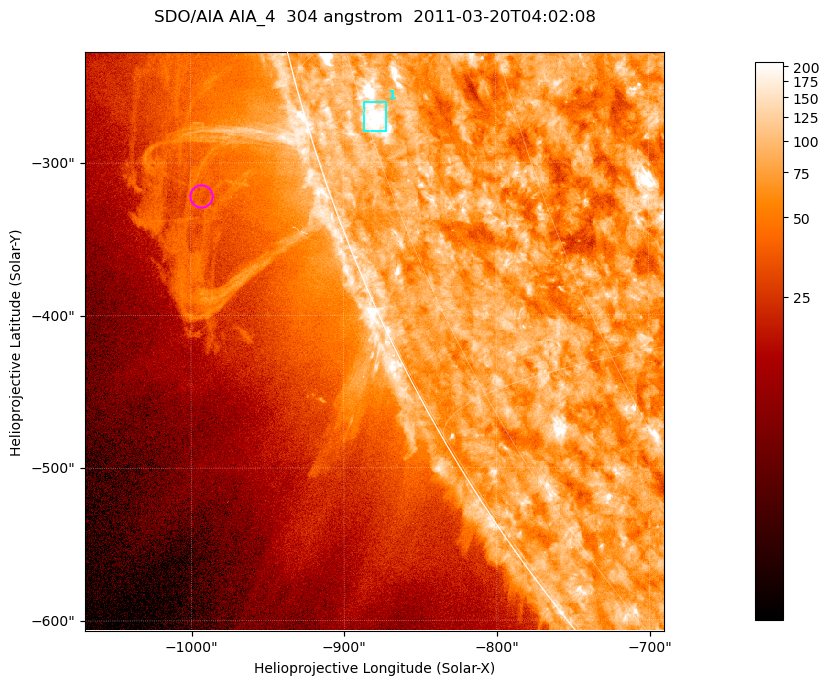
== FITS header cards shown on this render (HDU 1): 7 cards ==
TELESCOP= 'SDO/AIA '           / For AIA: SDO/AIA
INSTRUME= 'AIA_4   '           / For AIA: AIA_ATA1, AIA_ATA2, AIA_ATA3 or AIA_AT
WAVELNTH=                  304 / [angstrom] Wavelength
WAVEUNIT= 'angstrom'           / Wavelength unit: angstrom
DATE-OBS= '2011-03-20T04:02:08.123' / [ISO] Date when observation started; ISO 8
CTYPE1  = 'HPLN-TAN'           / CTYPE1; Typically HPLN
CTYPE2  = 'HPLT-TAN'           / CTYPE2; Typically HPLT

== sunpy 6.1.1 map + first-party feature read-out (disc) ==
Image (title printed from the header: SDO/AIA AIA_4  304 angstrom  2011-03-20T04:02:08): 632 x 632 px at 0.6 arcsec/px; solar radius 964 arcsec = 1606 px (partial field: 2.2% of the solar disc is inside the frame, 45% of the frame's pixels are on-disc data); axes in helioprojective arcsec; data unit not stated in the header (colour bar unlabelled)
Orientation: roll -0.132 deg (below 1 deg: not rotated)
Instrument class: DISC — disc imager (sunpy class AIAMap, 304 A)
Bright regions (active regions / flare kernels): reference = the on-disc median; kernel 5 px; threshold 5 sigma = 117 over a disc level ~76.2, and >= 1.15x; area >= 399 px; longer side >= 8 px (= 4.8 arcsec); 1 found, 1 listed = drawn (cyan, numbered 1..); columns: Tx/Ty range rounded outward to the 2 arcsec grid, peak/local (2 s.f.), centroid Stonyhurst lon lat
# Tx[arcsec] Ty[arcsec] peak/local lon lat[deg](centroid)
1 -888..-872 -280..-260 4 -74 -18
Off-limb structures (1.02-1.3 R_sun): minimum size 199 px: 4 found; the strongest spans PA ~105..115 deg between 1.02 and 1.13 R_sun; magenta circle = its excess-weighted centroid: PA ~110 deg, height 1.08 R_sun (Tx ~-994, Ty ~-322 arcsec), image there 1.5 x the reference